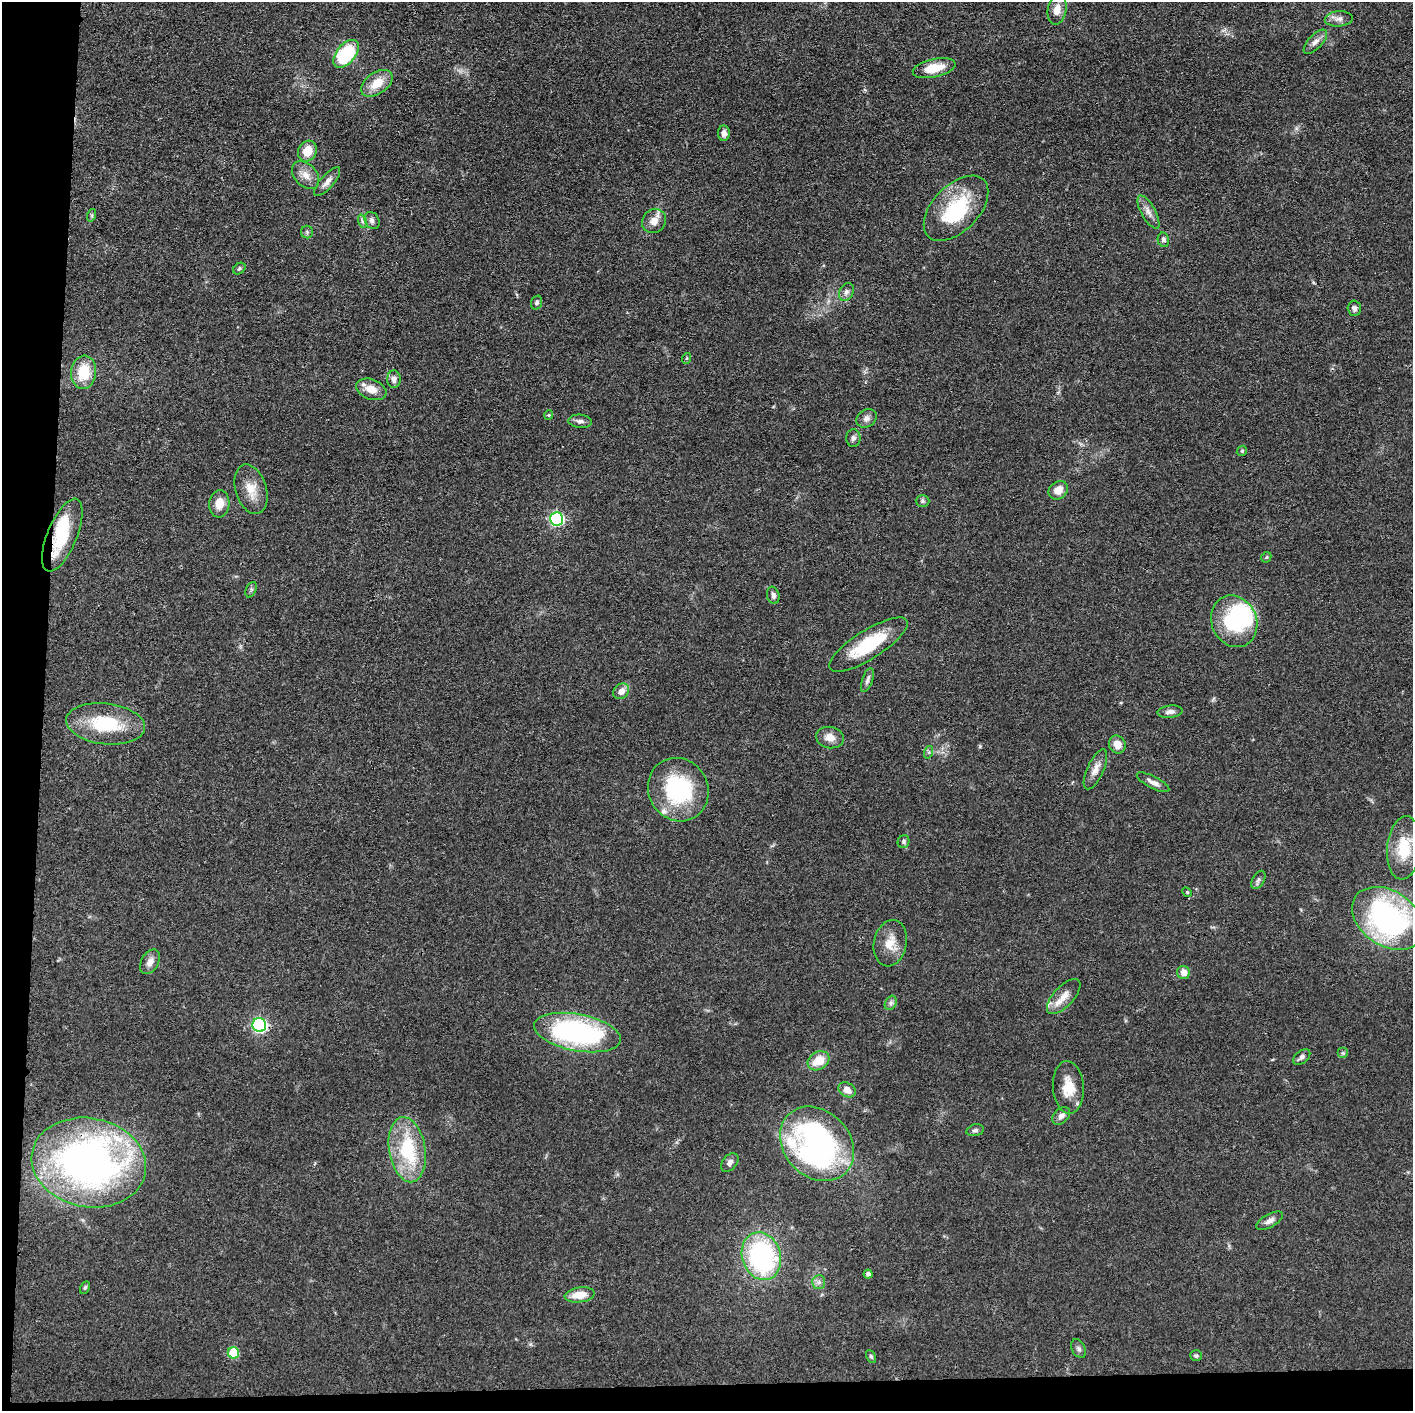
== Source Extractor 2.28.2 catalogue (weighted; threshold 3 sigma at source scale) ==
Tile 7 of 3 x 3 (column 1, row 3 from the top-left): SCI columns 3-1413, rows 17-1425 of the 4237 x 4258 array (HDU 1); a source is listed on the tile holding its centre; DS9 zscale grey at full resolution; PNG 1415 x 1413 px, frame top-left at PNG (2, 2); each listed source drawn as its Kron ellipse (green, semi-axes under 4 px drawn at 4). Shown black and unused: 5% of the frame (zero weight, under 3 of 4 exposures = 1% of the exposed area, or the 3 px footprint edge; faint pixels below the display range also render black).
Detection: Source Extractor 2.28.2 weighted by HDU 2 'WHT'; one run over the whole footprint, this tile lists its part. Background 0.0573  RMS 0.0053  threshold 0.024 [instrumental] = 3 sigma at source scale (4.5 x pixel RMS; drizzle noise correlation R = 1.50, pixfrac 1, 0.05/0.05 arcsec/px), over >= 5 px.
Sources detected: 90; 3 inside a brighter object's white glare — neither listed nor drawn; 2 inside a brighter listed object's ellipse — not listed separately; the other 85 listed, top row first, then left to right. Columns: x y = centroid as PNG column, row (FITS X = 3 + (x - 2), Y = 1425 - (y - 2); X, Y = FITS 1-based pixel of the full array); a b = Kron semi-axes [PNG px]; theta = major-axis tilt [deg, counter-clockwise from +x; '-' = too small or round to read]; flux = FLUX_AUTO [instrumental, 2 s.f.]
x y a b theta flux
1057 9 15 9 79 5.5
1339 19 14 7 4 2.9
1315 42 15 7 46 3
346 54 16 9 50 38
934 68 22 9 13 11
377 83 18 10 34 9.8
724 133 8 6 88 2.5
307 151 11 9 63 8.8
306 175 16 11 -46 5.2
327 182 18 6 49 3.4
956 208 40 23 46 39
1148 212 18 7 -61 3.7
92 215 6 4 72 0.82
362 221 7 4 -72 0.93
372 221 9 7 -60 1.9
654 221 12 11 - 5
307 232 6 6 - 1.1
1163 240 7 5 -78 1.5
239 269 7 5 40 0.96
846 292 9 7 62 2
537 303 7 5 71 1.2
1354 308 8 6 -88 1.8
687 358 5 3 - 0.54
84 372 16 12 84 16
394 379 8 7 - 2.4
371 389 16 10 -21 6.7
549 415 5 4 - 0.58
866 418 11 8 32 2.6
580 421 12 6 -6 2.3
853 438 9 7 89 1.7
1242 451 5 4 - 0.69
251 489 25 15 -73 9.5
1058 490 10 8 41 5.2
923 501 7 6 - 1.1
219 504 14 10 84 6.5
556 519 6 6 - 93
62 535 39 15 67 26
1266 557 5 4 - 0.72
251 590 8 5 66 1.1
773 595 9 6 -76 2
1234 621 26 22 -65 40
868 645 45 14 32 27
867 680 12 5 71 1.8
621 691 9 7 41 3.9
1170 712 13 6 6 2.4
106 724 39 20 -7 30
830 738 14 10 -9 4.6
1117 744 9 8 - 5.5
929 752 6 4 72 0.92
1095 769 21 8 65 4.6
1153 782 18 6 -27 3.3
678 790 32 29 -60 50
904 842 6 6 - 1.2
1404 848 31 17 84 20
1258 880 10 6 60 1.6
1187 892 5 4 - 0.67
1388 918 39 27 -35 120
890 943 23 16 78 9.1
150 962 13 8 61 3.6
1184 972 7 6 - 4
1064 996 22 10 47 6.8
891 1003 7 5 61 1.4
259 1025 7 6 - 110
577 1032 44 18 -10 97
1343 1053 5 5 - 0.94
1302 1057 10 6 39 1.8
818 1061 11 9 31 9.4
1068 1087 26 15 -86 11
847 1090 9 7 -30 4.2
1061 1116 10 7 44 2.6
975 1130 9 5 14 1.4
817 1144 41 33 -46 150
407 1150 33 18 -81 37
89 1163 58 44 -11 250
730 1163 10 7 49 2.2
1270 1221 15 6 29 2.6
761 1256 24 19 -72 81
868 1274 4 4 - 1.7
819 1282 7 6 - 1.8
85 1287 6 4 62 0.83
580 1295 15 7 7 7.8
1079 1349 10 6 -62 1.5
233 1353 6 5 - 19
871 1356 7 4 -62 0.85
1196 1356 6 5 - 1.2
Overlapping masked pixels (flux is a lower limit): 2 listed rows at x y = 62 535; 89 1163